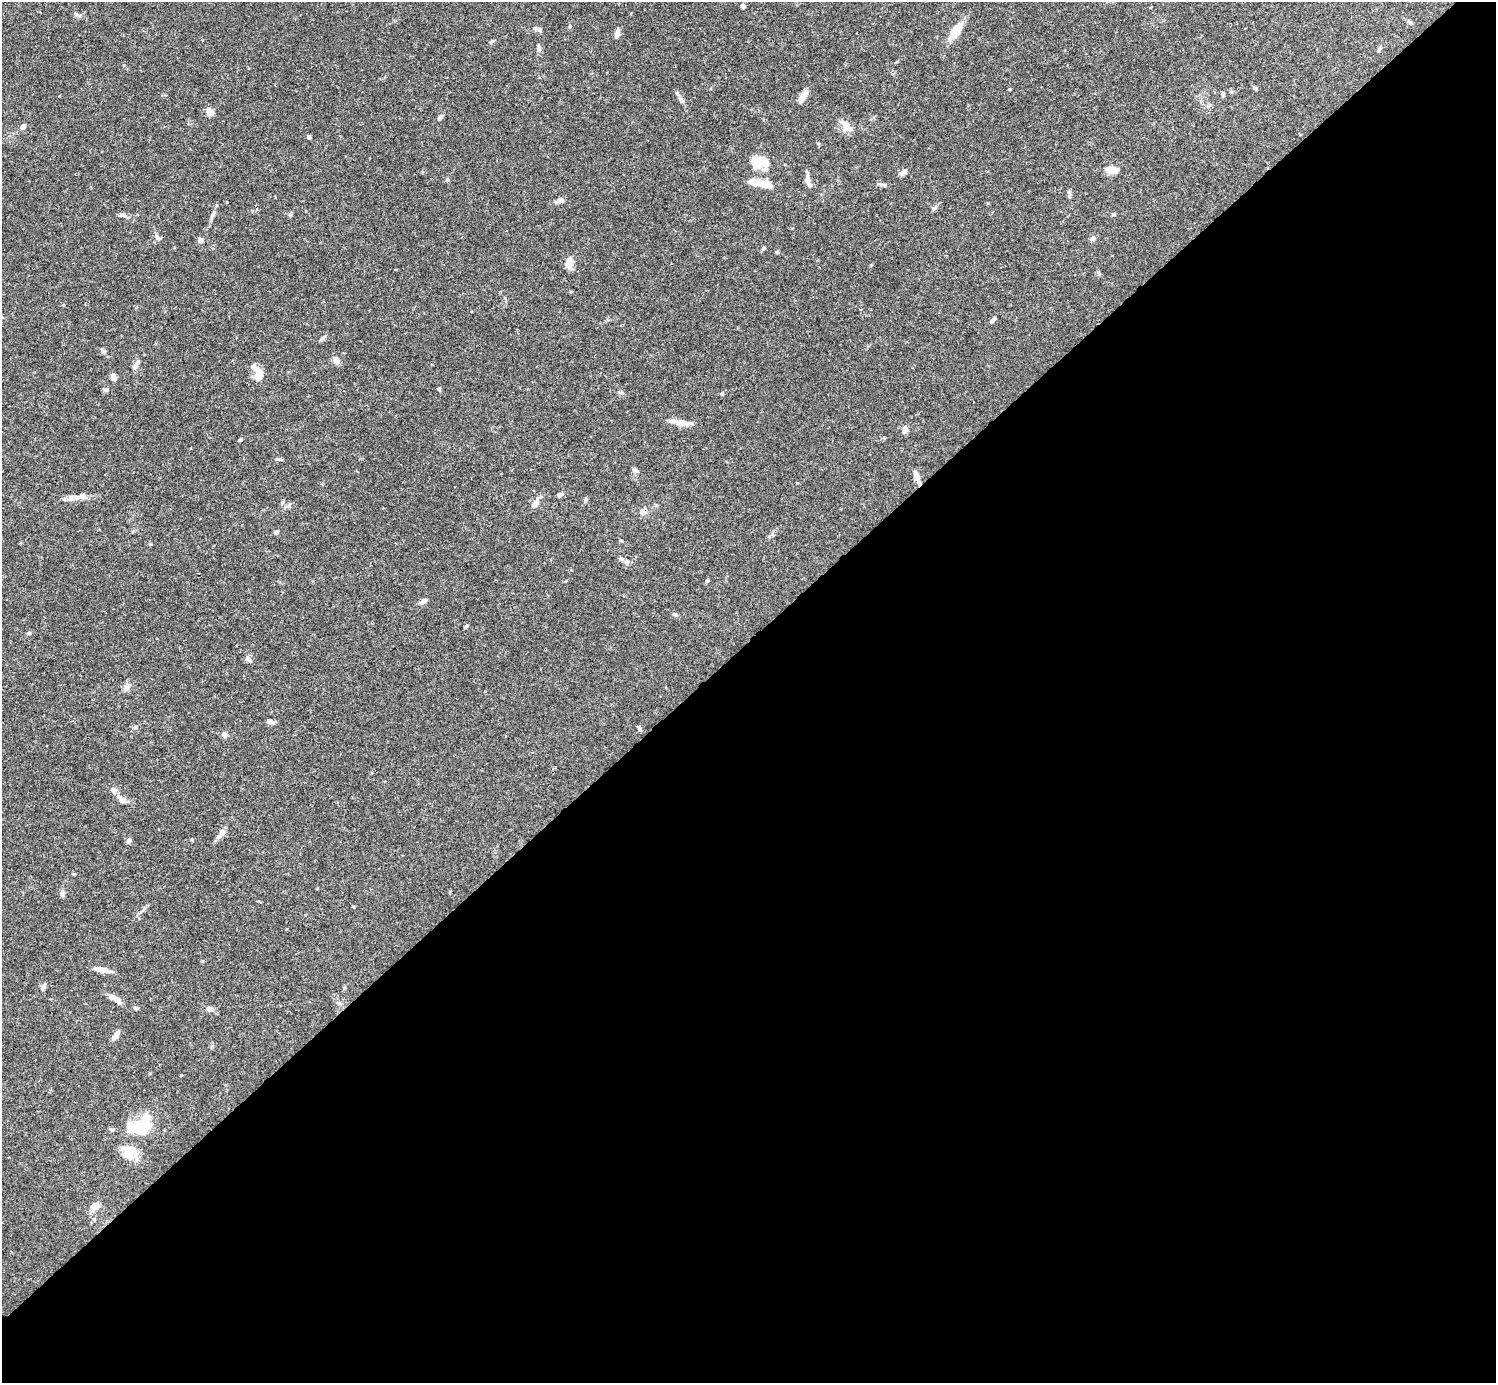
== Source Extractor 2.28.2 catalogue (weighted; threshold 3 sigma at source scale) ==
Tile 12 of 4 x 4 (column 4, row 3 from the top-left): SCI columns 4485-5978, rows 1539-2919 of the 5982 x 5981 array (HDU 1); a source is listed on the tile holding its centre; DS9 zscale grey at full resolution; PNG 1498 x 1385 px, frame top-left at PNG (2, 2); no overlay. Shown black and unused: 54% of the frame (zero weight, under 3 of 4 exposures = <1% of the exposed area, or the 3 px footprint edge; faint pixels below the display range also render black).
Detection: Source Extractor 2.28.2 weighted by HDU 2 'WHT'; one run over the whole footprint, this tile lists its part. Background 0.0696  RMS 0.0032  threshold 0.0143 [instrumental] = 3 sigma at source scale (4.5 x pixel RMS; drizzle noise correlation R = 1.50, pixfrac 1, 0.05/0.05 arcsec/px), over >= 5 px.
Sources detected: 89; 3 inside a brighter object's white glare — not listed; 4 inside a brighter listed object's ellipse — not listed separately; the other 82 listed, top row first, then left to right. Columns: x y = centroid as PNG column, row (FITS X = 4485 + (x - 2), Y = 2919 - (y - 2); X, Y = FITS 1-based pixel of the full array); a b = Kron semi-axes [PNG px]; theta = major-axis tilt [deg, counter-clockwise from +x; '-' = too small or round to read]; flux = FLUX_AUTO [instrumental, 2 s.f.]
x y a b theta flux
743 6 5 4 - 1.1
1410 23 7 5 -39 0.6
570 26 6 3 72 0.34
537 29 10 5 -15 1.1
956 30 21 10 54 5.7
617 34 10 7 57 1.1
1379 49 8 3 64 0.5
1255 88 6 4 -43 0.45
1223 93 6 4 88 0.47
802 97 15 7 57 2.4
681 100 11 6 -49 1.1
210 112 9 7 -52 2.1
440 117 7 5 55 0.86
845 125 15 11 -84 2.9
23 127 7 5 44 1.3
308 137 4 4 - 0.65
756 163 27 11 12 5.6
1112 170 13 7 -4 3.7
904 172 8 5 45 1.7
447 180 5 5 - 0.49
808 180 16 6 -77 1.8
755 182 13 8 -13 3.6
1069 194 12 4 -81 0.79
560 201 11 6 21 1.3
213 214 13 4 68 1.1
1113 214 5 4 - 0.51
123 215 12 5 -9 0.98
290 215 6 4 45 0.44
157 237 11 6 -52 1.1
1093 238 7 6 - 0.98
200 241 7 6 - 0.99
777 252 5 4 - 0.44
569 263 14 8 85 2.6
993 320 10 4 54 0.7
322 338 10 4 58 0.66
103 351 7 6 - 0.74
336 361 8 7 - 1.9
136 365 18 4 55 1.1
258 375 15 9 83 3.5
114 377 10 5 -61 1.4
439 389 5 4 - 0.44
106 390 7 5 12 0.72
722 394 5 4 - 0.48
681 423 23 7 -12 3
905 430 9 7 73 1.2
240 439 6 4 39 0.43
279 459 12 2 -7 0.5
634 470 8 4 -53 0.68
917 478 17 5 -71 2.1
560 495 7 5 28 0.82
73 498 21 7 10 2.6
585 500 6 4 71 0.45
282 502 6 4 46 0.41
535 503 11 6 61 2.7
643 512 8 6 41 2.1
276 532 6 5 - 0.65
621 559 8 4 -8 0.75
707 581 6 4 44 0.39
423 601 9 6 32 1
675 614 6 4 -1 0.46
466 626 6 4 19 0.33
29 633 5 4 - 0.42
248 659 13 3 -53 0.67
126 688 9 7 63 1.4
270 722 9 5 -10 1.1
135 727 5 5 - 0.52
639 728 7 5 -68 0.62
224 735 8 7 - 1.1
122 800 14 7 -37 2
221 834 16 7 50 1.6
129 840 6 5 - 1
62 893 9 6 -87 1.1
102 970 18 6 -12 3.1
43 986 9 6 56 1
115 999 20 6 -32 2.3
136 1008 7 4 -1 0.51
209 1009 10 7 -11 1.3
116 1035 14 6 55 1.5
141 1126 22 12 -24 6.4
111 1130 6 4 -8 0.53
128 1152 18 15 69 5.8
95 1207 11 8 47 2.2
Overlapping masked pixels (flux is a lower limit): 3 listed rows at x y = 917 478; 643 512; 621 559
Unlisted compact peaks at least as high as the median listed source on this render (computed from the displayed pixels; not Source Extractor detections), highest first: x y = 492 41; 621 393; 934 208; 871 265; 76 14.